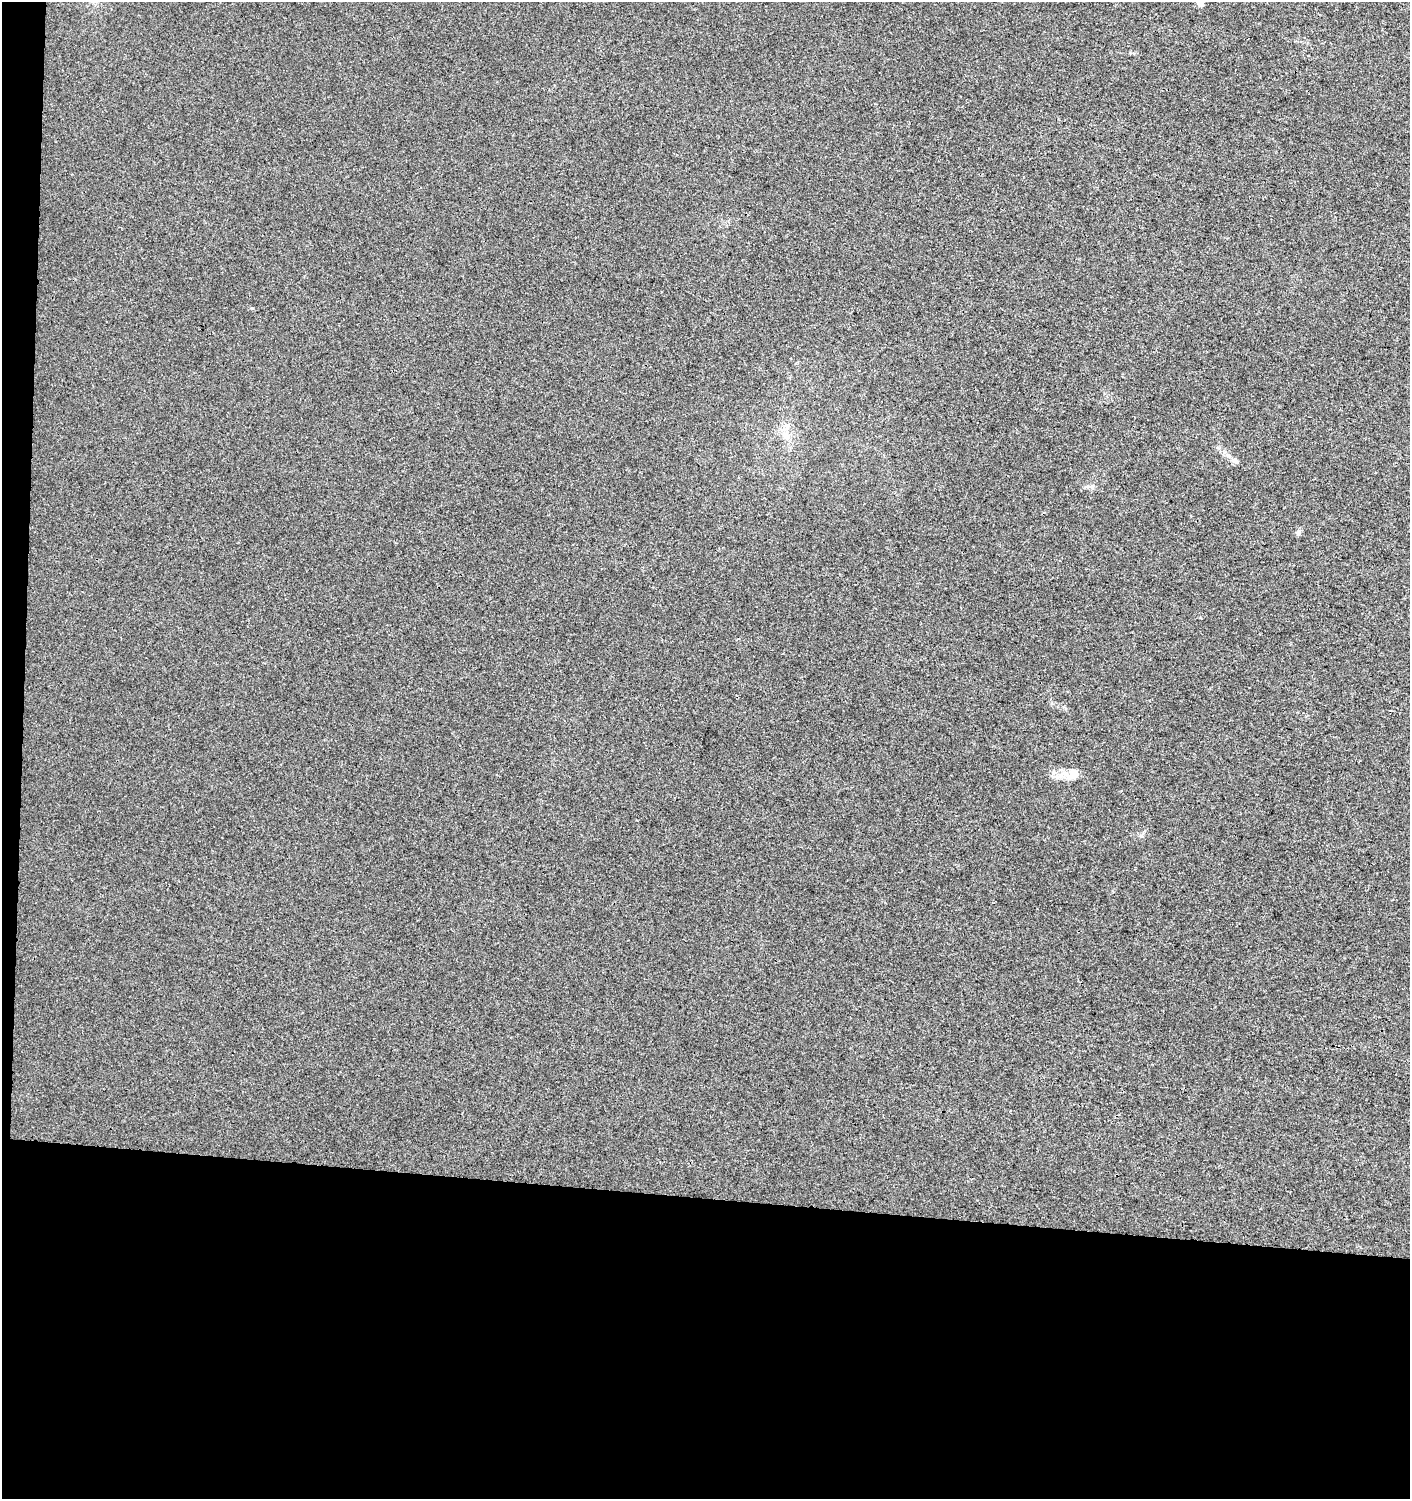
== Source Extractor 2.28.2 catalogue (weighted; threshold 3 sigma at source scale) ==
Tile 7 of 3 x 3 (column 1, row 3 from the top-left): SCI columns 228-1635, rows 10-1506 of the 4737 x 4499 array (HDU 1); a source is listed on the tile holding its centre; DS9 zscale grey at full resolution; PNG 1412 x 1501 px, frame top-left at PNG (2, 2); no overlay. Shown black and unused: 21% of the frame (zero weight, under 3 of 4 exposures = <1% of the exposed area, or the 3 px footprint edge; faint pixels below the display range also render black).
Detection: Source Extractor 2.28.2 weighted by HDU 2 'WHT'; one run over the whole footprint, this tile lists its part. Background 0.00118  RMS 0.0033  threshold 0.0149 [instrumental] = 3 sigma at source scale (4.5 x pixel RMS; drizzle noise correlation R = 1.50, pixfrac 1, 0.0396/0.0396 arcsec/px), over >= 5 px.
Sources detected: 6; all 6 listed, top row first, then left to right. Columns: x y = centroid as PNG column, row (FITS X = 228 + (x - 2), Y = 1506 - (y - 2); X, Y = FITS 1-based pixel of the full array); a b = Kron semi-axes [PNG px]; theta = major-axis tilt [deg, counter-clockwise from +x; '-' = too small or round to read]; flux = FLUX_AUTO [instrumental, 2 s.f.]
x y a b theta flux
1200 4 5 5 - 2.6
787 426 7 4 89 0.76
1235 461 8 7 - 0.99
1092 487 7 4 -72 0.61
1298 532 8 5 81 0.82
1071 774 21 13 21 4
Isophote crosses this tile's border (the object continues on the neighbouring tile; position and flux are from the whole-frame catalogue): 1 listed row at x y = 1200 4